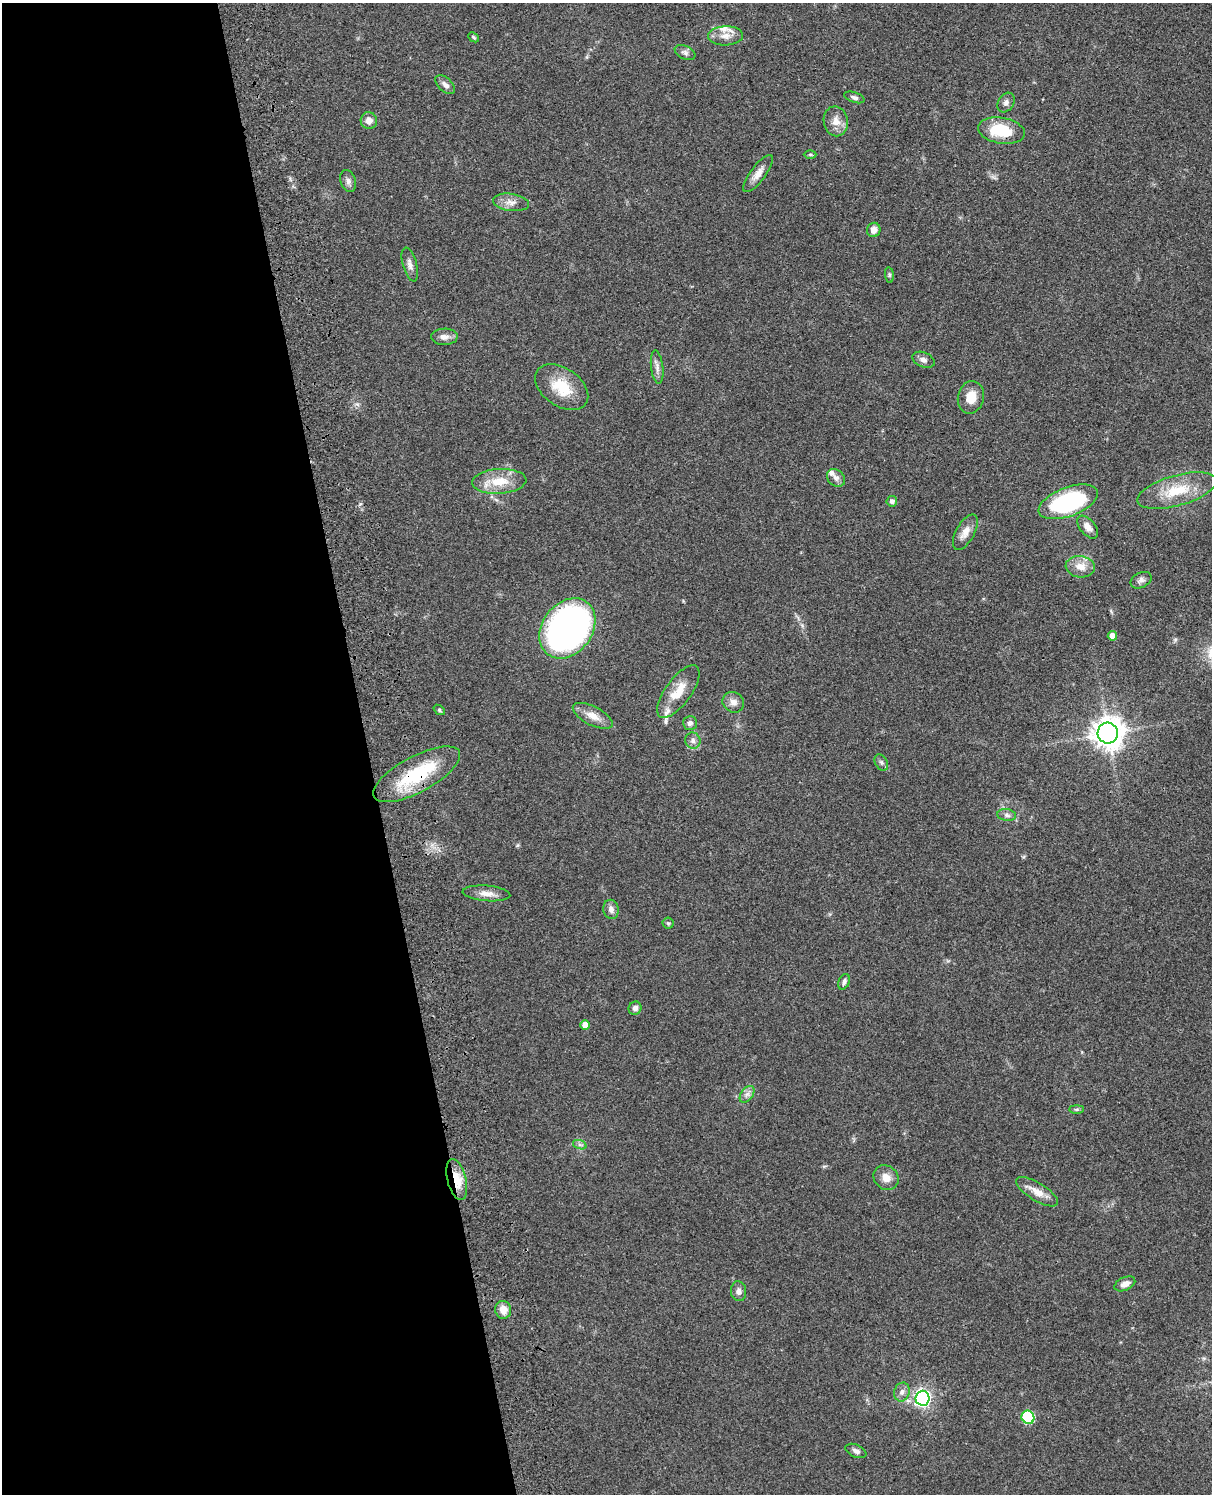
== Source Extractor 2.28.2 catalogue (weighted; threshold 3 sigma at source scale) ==
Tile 5 of 4 x 3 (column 1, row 2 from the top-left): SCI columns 119-1328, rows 1659-3150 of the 5079 x 4922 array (HDU 1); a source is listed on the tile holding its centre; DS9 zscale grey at full resolution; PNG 1214 x 1496 px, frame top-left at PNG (2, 3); each listed source drawn as its Kron ellipse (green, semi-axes under 4 px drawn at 4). Shown black and unused: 30% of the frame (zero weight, under 3 of 4 exposures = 6% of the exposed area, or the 3 px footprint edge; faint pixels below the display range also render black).
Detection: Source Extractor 2.28.2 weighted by HDU 2 'WHT'; one run over the whole footprint, this tile lists its part. Background 0.0911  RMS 0.0062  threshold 0.0279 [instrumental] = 3 sigma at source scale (4.5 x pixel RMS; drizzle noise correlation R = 1.50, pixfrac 1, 0.05/0.05 arcsec/px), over >= 5 px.
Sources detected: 64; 3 inside a brighter listed object's ellipse — not listed separately; the other 61 listed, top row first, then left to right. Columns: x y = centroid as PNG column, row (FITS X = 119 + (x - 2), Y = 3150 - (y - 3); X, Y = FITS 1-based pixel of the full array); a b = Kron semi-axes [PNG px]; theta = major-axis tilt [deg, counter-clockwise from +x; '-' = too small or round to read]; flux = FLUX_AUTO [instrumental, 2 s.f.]
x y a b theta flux
725 36 17 9 3 6
474 37 6 4 -42 0.93
685 52 11 6 -25 2
445 85 12 6 -42 2.9
854 97 10 5 -19 1.8
1006 103 10 8 59 2.5
369 121 8 8 - 4.1
836 121 15 12 -80 6.2
1001 131 23 13 -9 25
810 154 6 4 0 0.94
758 173 22 7 54 5.4
348 181 11 7 -73 2.7
511 202 18 8 -7 4.9
874 230 7 6 - 4.1
410 264 17 7 -75 3.6
889 275 8 4 -82 0.99
444 337 13 8 3 3.9
923 360 12 7 -22 2.5
657 367 17 6 -84 3.3
562 387 29 19 -35 21
971 397 16 13 77 8.7
836 478 10 8 -40 2.8
499 481 27 12 3 15
1177 491 41 15 16 22
892 501 5 5 - 2
1068 502 31 14 20 72
1088 527 13 7 -50 4.4
965 532 19 9 61 5.8
1080 567 15 10 -6 7.2
1141 580 11 7 26 2.3
567 628 33 25 53 220
1112 636 5 4 - 4.9
678 692 31 13 54 13
733 702 11 10 - 3.9
439 710 6 4 -38 0.95
593 716 22 9 -27 7.1
690 723 7 7 - 2.2
1108 733 10 10 - 820
693 741 8 7 - 2.5
881 762 9 6 -60 1.6
417 774 48 18 28 40
1007 815 9 6 -8 2
486 893 24 7 -5 5.7
611 909 10 7 -77 3
668 923 5 5 - 1
844 982 8 5 67 1.9
635 1008 7 6 - 2.2
585 1025 5 5 - 6.2
747 1094 9 6 54 2.4
1077 1109 7 4 0 1
580 1145 7 4 -19 1.4
886 1178 13 11 -42 5.5
457 1180 21 9 -76 13
1037 1192 24 9 -32 7.3
1125 1284 11 6 24 4.1
738 1291 10 7 -82 2.8
503 1310 9 8 - 6.2
902 1392 9 7 73 3
923 1398 7 7 - 180
1028 1417 7 6 - 50
856 1451 11 6 -23 2.4
Overlapping masked pixels (flux is a lower limit): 2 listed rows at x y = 417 774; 457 1180